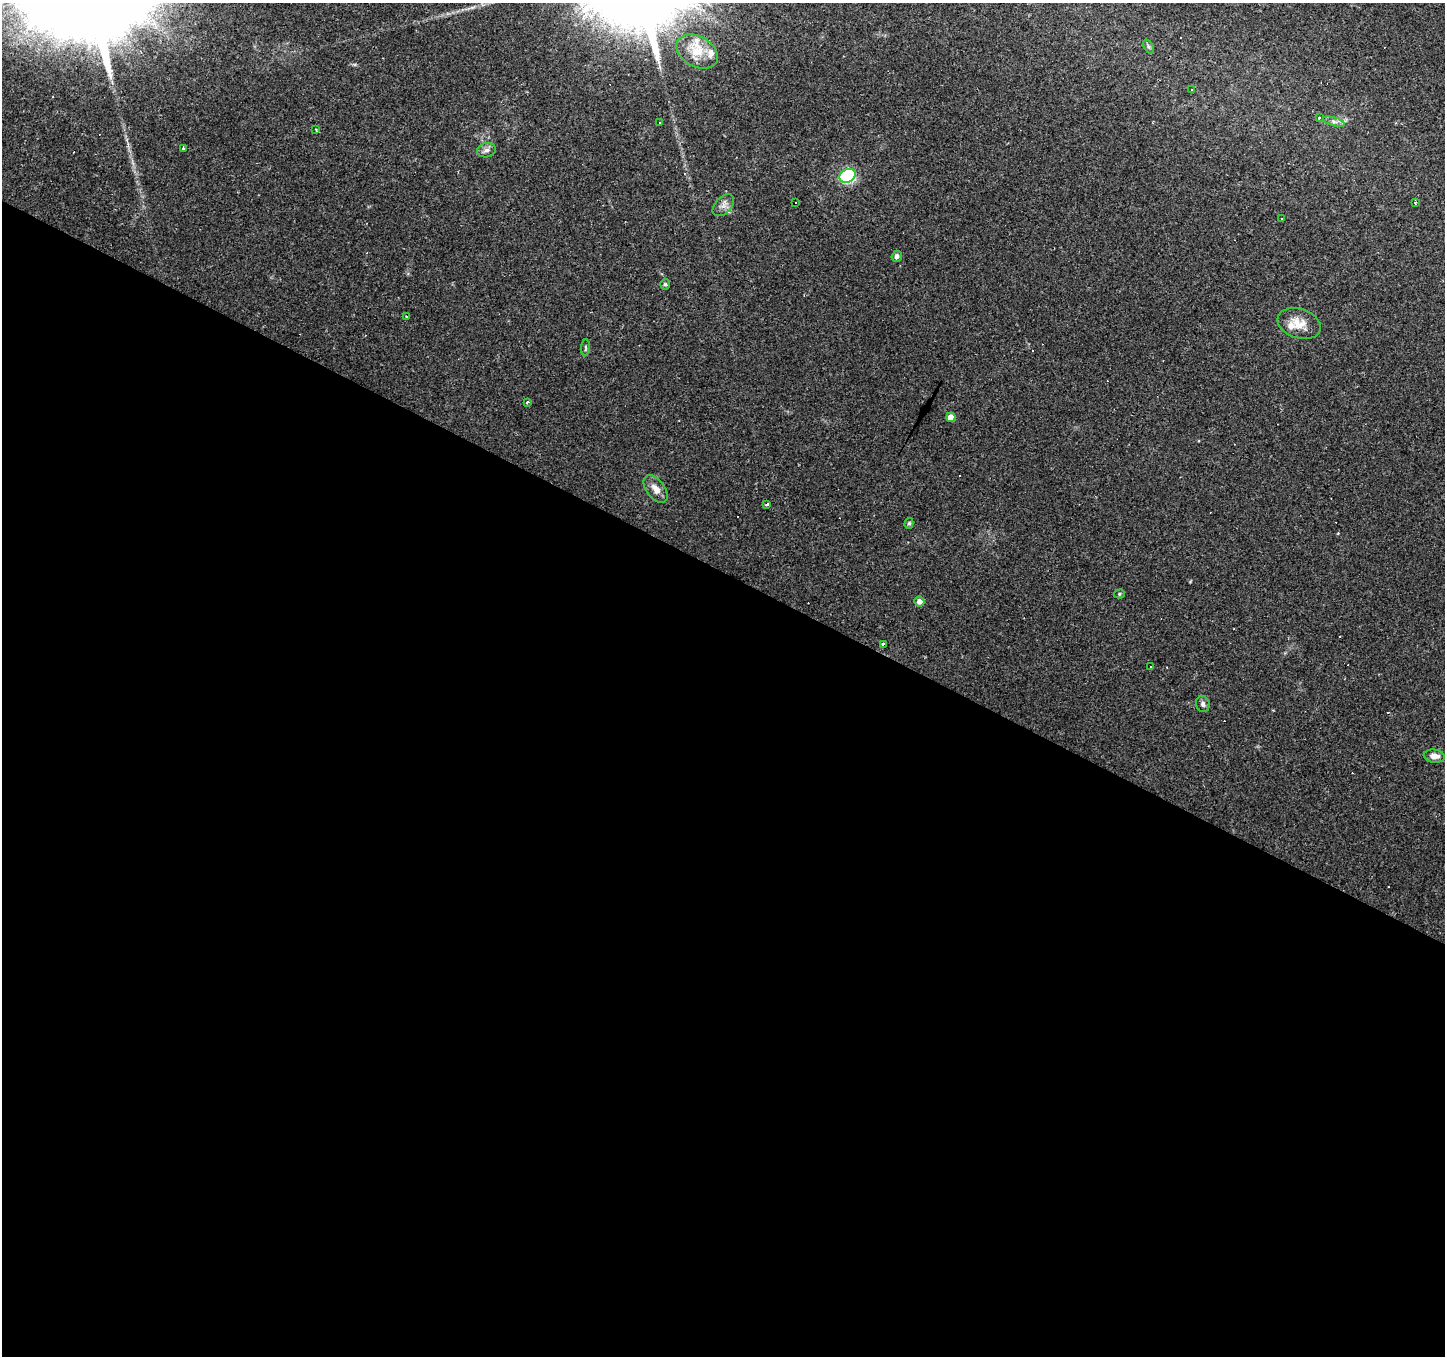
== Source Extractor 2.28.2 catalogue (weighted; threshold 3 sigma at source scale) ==
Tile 14 of 4 x 4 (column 2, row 4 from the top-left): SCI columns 1445-2887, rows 193-1546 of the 5776 x 5869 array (HDU 1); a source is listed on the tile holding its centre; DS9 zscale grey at full resolution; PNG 1447 x 1358 px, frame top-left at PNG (2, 3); each listed source drawn as its Kron ellipse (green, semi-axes under 4 px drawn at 4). Shown black and unused: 58% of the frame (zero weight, under 2 of 3 exposures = <1% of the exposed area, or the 3 px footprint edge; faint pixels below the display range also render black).
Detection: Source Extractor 2.28.2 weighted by HDU 2 'WHT'; one run over the whole footprint, this tile lists its part. Background 0.0537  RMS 0.0043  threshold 0.0192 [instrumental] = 3 sigma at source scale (4.5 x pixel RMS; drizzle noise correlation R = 1.50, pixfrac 1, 0.0396/0.0396 arcsec/px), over >= 5 px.
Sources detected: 48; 15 cosmic-ray / hot-pixel residue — neither listed nor drawn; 3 inside a brighter listed object's ellipse — not listed separately; the other 30 listed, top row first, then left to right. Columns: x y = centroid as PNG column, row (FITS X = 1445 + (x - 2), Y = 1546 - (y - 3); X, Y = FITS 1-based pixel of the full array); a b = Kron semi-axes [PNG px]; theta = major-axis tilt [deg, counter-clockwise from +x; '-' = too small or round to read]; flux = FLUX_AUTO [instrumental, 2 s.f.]
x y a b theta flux
1149 47 7 4 -59 0.83
697 51 22 15 -29 9.1
1192 90 3 2 - 0.73
1319 118 3 3 - 1.3
660 122 3 3 - 2.2
1334 122 11 3 -15 1.3
316 129 4 3 - 0.51
183 148 4 3 - 0.58
487 150 9 7 11 1.8
847 176 8 6 28 78
796 202 3 2 - 0.77
1415 202 3 3 - 0.53
723 205 13 8 47 2.5
1282 219 3 3 - 0.81
897 256 5 5 - 1.4
665 284 5 5 - 0.8
406 316 3 3 - 0.78
1299 324 22 14 -18 6.9
585 348 8 3 86 0.63
527 402 4 3 - 0.83
951 417 4 4 - 4.4
656 489 16 9 -54 4.1
767 504 3 3 - 1.1
909 523 5 4 - 0.7
1119 594 5 4 - 0.64
919 602 5 5 - 2.3
883 644 3 3 - 0.73
1150 667 3 3 - 0.92
1203 704 8 7 - 1.3
1434 756 10 6 -6 2.9